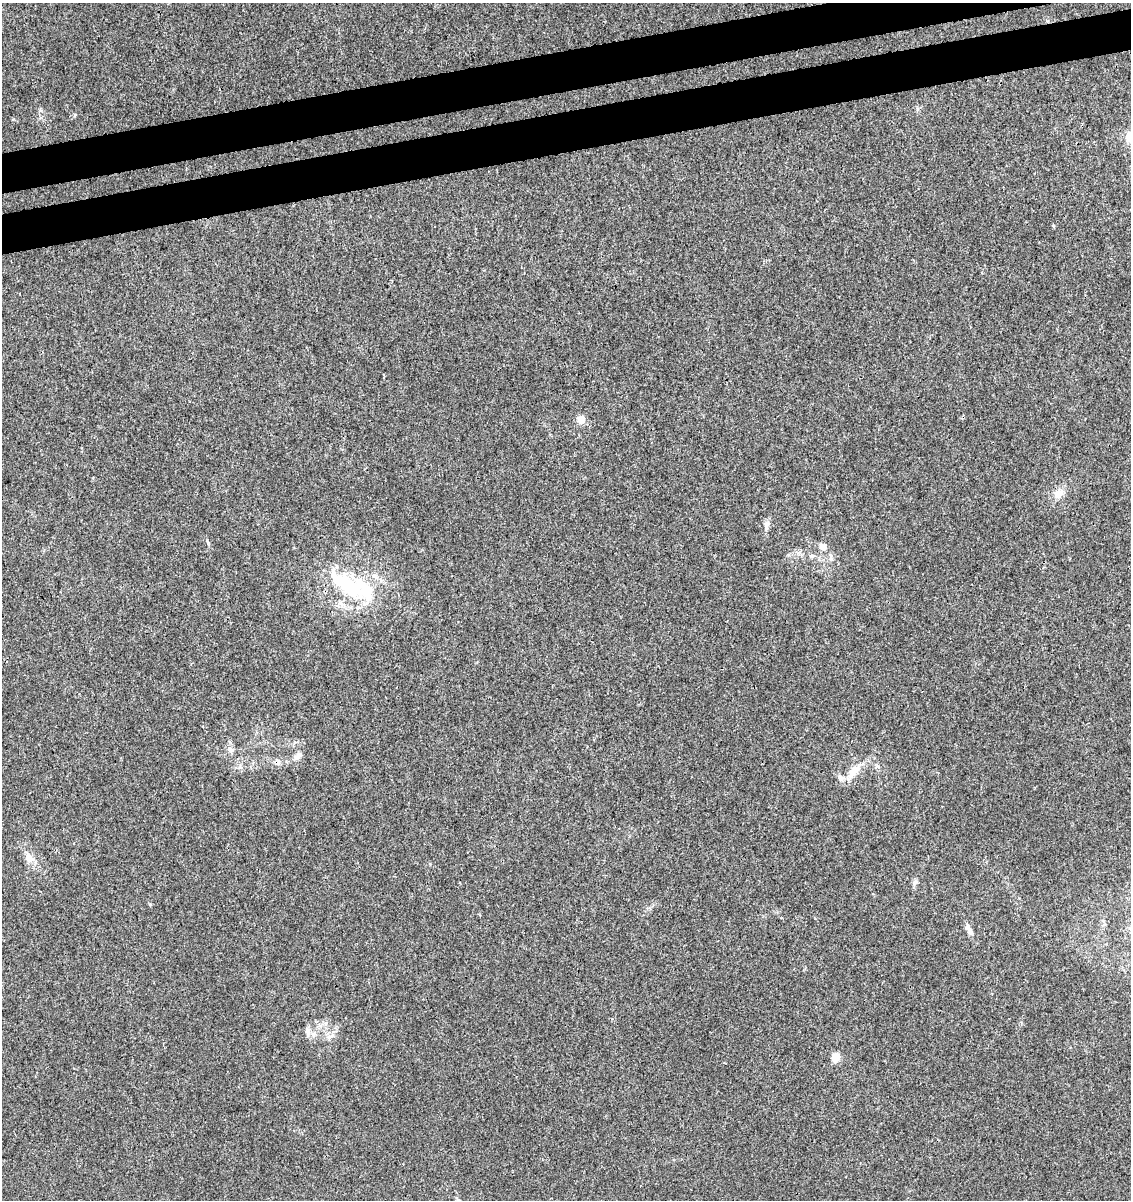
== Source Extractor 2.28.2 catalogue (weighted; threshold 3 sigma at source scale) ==
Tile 10 of 4 x 4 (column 2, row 3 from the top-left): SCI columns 1208-2336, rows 1256-2453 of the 4626 x 4904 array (HDU 1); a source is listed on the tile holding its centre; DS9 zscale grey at full resolution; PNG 1133 x 1202 px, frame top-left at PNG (2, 3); no overlay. Shown black and unused: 6% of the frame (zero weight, under 3 of 4 exposures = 5% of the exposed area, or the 3 px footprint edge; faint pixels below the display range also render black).
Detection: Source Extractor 2.28.2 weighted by HDU 2 'WHT'; one run over the whole footprint, this tile lists its part. Background 0.00448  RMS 0.0026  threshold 0.0118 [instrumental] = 3 sigma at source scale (4.5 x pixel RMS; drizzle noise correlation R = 1.50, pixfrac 1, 0.0396/0.0396 arcsec/px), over >= 5 px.
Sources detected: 21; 2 inside a brighter object's white glare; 1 cosmic-ray / hot-pixel residue — not listed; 2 inside a brighter listed object's ellipse — not listed separately; the other 16 listed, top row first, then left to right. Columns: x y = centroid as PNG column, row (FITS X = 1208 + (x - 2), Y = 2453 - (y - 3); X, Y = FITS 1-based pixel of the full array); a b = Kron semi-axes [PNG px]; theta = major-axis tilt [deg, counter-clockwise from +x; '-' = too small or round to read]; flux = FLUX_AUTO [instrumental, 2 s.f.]
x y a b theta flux
1130 137 14 13 - 3.3
581 419 5 5 - 5.6
1059 493 15 9 48 2.2
766 528 16 4 -78 0.81
207 542 12 3 -57 0.49
822 547 10 8 -31 1.4
831 559 7 6 - 0.72
354 587 37 27 -46 16
230 750 9 7 -32 1.1
298 756 12 7 43 1.1
854 771 24 10 46 3.7
29 858 13 9 -32 1.9
915 882 8 6 28 0.73
969 930 17 6 -63 1.5
308 1031 14 7 -85 1.4
836 1057 5 5 - 7.8
Isophote crosses this tile's border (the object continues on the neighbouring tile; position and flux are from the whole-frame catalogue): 1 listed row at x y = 1130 137
Unlisted compact peaks at least as high as the median listed source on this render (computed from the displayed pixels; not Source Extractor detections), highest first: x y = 1053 225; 13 119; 75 115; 150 904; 41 110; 430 864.